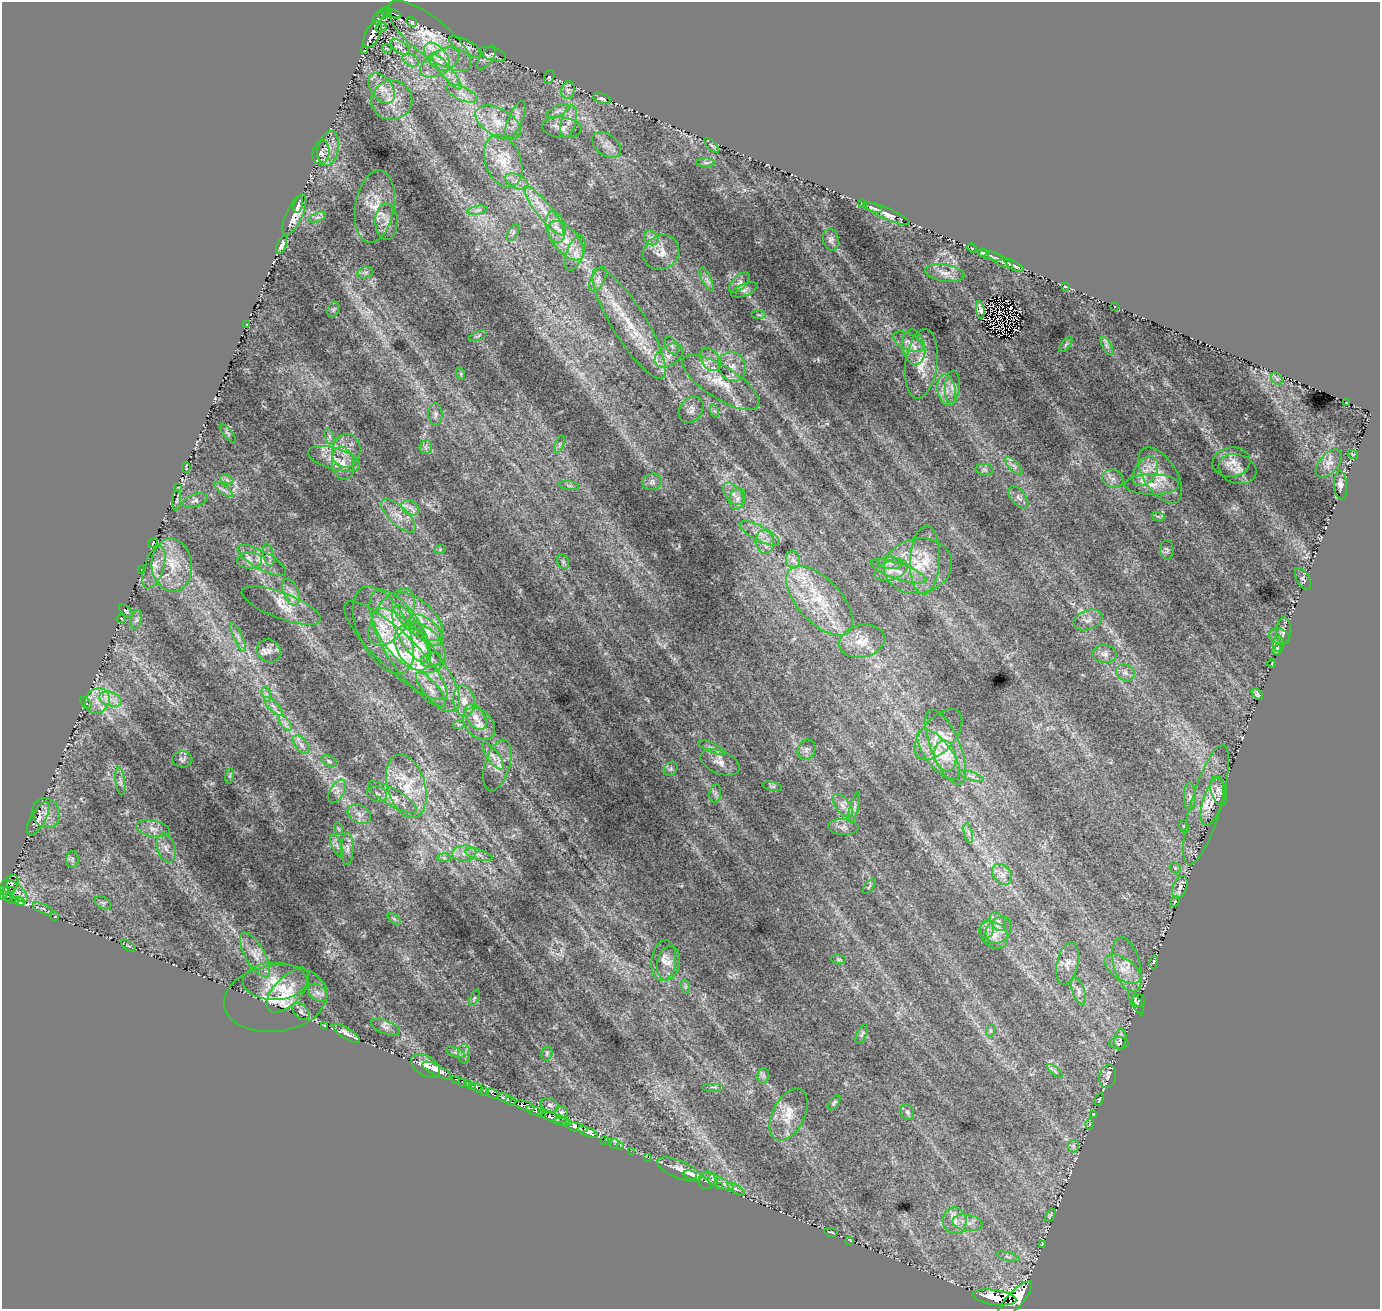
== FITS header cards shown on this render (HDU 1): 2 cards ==
NAXIS1  =                 1378
NAXIS2  =                 1307

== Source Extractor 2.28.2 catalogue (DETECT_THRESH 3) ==
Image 1378 x 1307 px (HDU 1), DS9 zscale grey, 1 PNG px = 1 image px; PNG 1382 x 1311 px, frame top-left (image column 1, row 1307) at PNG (2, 2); each listed source drawn as its Kron ellipse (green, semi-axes under 4 px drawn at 4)
Background 1.48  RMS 0.0085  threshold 0.0256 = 3 sigma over >= 5 px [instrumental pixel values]
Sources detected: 327; all 327 listed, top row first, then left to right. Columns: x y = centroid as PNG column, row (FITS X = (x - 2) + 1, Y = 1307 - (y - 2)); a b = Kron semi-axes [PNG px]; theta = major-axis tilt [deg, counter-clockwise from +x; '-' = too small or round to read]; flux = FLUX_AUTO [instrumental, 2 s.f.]
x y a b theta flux
387 13 5 4 - 110
391 13 10 3 -20 160
382 14 4 3 - 110
378 17 8 3 62 150
411 22 6 3 -39 1.2
381 28 6 4 31 0.63
373 34 15 7 61 0.81
429 36 51 18 -39 22
400 47 11 5 -34 2.7
466 47 19 6 -28 3.1
387 49 5 3 - 0.45
364 51 3 2 - 0.58
493 54 14 6 -17 1.7
437 57 17 9 -51 9.1
486 57 14 6 55 2.5
411 60 9 5 -26 2.3
440 62 22 11 31 11
447 72 22 5 -52 6.6
549 77 7 5 72 1
382 88 17 10 -55 7.3
568 90 9 6 79 2.2
462 93 17 6 -23 5.2
602 99 9 5 -18 1.7
392 100 20 19 - 12
558 111 12 5 26 2
516 119 20 7 67 4.4
498 122 25 13 -29 13
569 122 17 7 75 4.9
562 128 20 10 -6 5.3
607 145 16 10 -37 4.9
712 145 9 3 -45 1
328 148 18 10 77 6.1
321 153 12 8 77 2.6
503 161 27 18 -69 16
706 163 9 4 -1 1.5
517 181 12 7 -24 3.3
298 204 8 4 77 1.6
862 204 4 2 - 0.47
375 207 36 19 80 14
873 208 10 4 -18 1.5
477 210 10 3 11 1.4
544 211 30 7 -52 11
887 214 24 5 -24 5.7
294 215 22 8 65 8.9
317 217 9 4 22 1.6
386 222 18 11 -89 6
555 227 16 9 -77 6.3
513 233 9 5 63 1.4
651 238 8 6 -48 2.3
831 240 11 8 -78 2.3
566 241 23 12 -50 12
282 245 10 4 69 3.1
972 248 5 3 - 0.33
661 252 19 16 36 7.6
575 253 18 8 69 5.4
982 253 4 2 - 0.61
991 256 12 4 -14 1.6
1000 260 14 5 -31 2.6
1015 266 10 4 -31 1.7
365 273 8 5 18 1.5
945 273 20 8 -9 5
598 279 13 6 63 3
706 279 12 4 -64 2.4
739 283 13 6 44 2.7
1065 286 4 3 - 0.59
744 290 14 6 21 2.5
1115 306 2 2 - 0.32
334 309 8 5 66 1.1
980 310 9 3 -81 0.97
759 315 7 3 -1 0.94
629 323 64 17 -58 31
246 325 3 2 - 0.56
478 336 9 3 23 1.1
908 342 16 8 -26 4.9
1066 344 9 4 54 1.1
671 345 10 6 -62 1.8
1107 346 10 4 -60 1.9
914 347 18 11 -79 7.6
669 355 15 10 34 6
710 359 13 9 -54 4.6
921 364 35 16 82 15
732 366 15 13 -62 6.6
461 374 6 4 -72 0.85
1277 379 6 5 - 0.93
721 382 44 16 -33 20
952 387 16 7 86 3.7
947 390 16 9 -79 6.7
1347 403 3 2 - 0.42
691 410 14 11 52 3.5
715 411 7 4 -70 1
435 414 11 7 -89 2.4
228 433 12 4 -50 1.1
329 436 8 3 -71 1.3
559 444 9 3 69 1
426 447 7 6 - 1.7
346 451 17 14 78 8.1
1353 454 5 4 - 0.59
334 459 27 10 -16 9.8
1231 462 19 15 9 7.2
343 463 17 11 -80 6.4
1329 463 17 9 49 4.3
1014 466 11 5 -45 2.3
186 468 5 2 - 0.48
1237 469 19 14 -18 6.1
985 470 9 5 -6 1.5
1145 471 16 10 55 7.9
1160 475 31 16 -57 14
1113 479 11 9 -14 3.2
227 480 7 4 -19 1.3
652 482 10 8 15 2.5
1152 485 27 10 0 9.3
1340 485 14 6 -88 3.2
569 486 10 4 -11 1.4
178 487 3 2 - 0.37
223 490 11 3 -35 1.6
733 494 13 7 -51 4.4
1018 497 13 7 -51 2.5
738 499 11 8 69 3.8
177 500 10 4 84 1.2
195 501 13 6 18 2.1
410 508 9 7 -34 3.3
398 516 22 9 -43 7.4
1158 516 7 4 -20 1.1
760 533 22 7 -27 6.5
765 542 12 9 -85 4.8
153 543 5 2 - 0.35
440 549 6 3 20 0.63
1167 550 10 6 -87 1.4
269 555 11 5 -77 2.1
249 560 12 8 1 4
262 560 27 9 -29 7.5
793 560 9 7 -88 2.7
925 560 34 15 87 15
563 562 7 5 -70 1.3
890 563 12 6 -3 2.7
172 565 26 20 -85 19
918 566 34 27 11 28
154 567 22 9 71 6
142 569 2 2 - 0.43
891 570 17 9 20 6.2
898 571 29 8 -18 8.5
1303 579 12 6 -61 1.6
291 592 14 7 -68 3.9
820 601 43 21 -47 33
281 606 42 13 -21 9.9
126 611 8 3 -45 0.62
392 617 32 17 56 23
418 617 31 16 -43 19
121 619 4 3 - 0.47
136 620 10 5 77 1.8
1088 620 15 9 20 4
383 630 47 25 -64 30
400 630 46 21 -57 39
426 630 21 10 -40 9.1
1284 631 13 7 88 3.1
410 634 32 11 -62 15
238 637 16 4 -66 2.8
1279 637 10 7 -22 2.2
862 641 23 16 12 9.5
1279 644 8 5 -86 1.7
420 648 29 21 -43 26
1277 650 5 3 - 1.3
269 651 12 11 - 4.1
396 651 69 18 -44 41
1105 654 12 9 -5 3.2
416 660 64 21 -51 55
431 660 10 7 18 2.7
1272 664 4 2 - 0.36
1125 673 10 8 -25 2.6
431 690 21 7 -50 5.6
266 694 7 4 -71 1.6
1257 694 7 4 -43 1.4
111 699 12 7 -17 4.7
97 701 13 11 48 7.5
464 701 15 10 -81 7.1
86 703 7 3 -50 0.69
274 706 12 5 -45 2.6
476 717 14 9 -55 5.5
285 723 9 4 -53 2.2
459 724 6 4 19 0.67
479 724 18 13 -45 7.2
938 735 31 16 49 12
301 745 11 6 -52 2.5
946 747 40 14 -67 19
712 748 15 4 -23 2.3
806 750 10 8 68 2.4
939 754 31 13 -53 15
493 756 17 6 -54 3
945 756 16 10 -78 7.6
182 759 10 8 -3 1.5
329 761 8 5 -22 1.2
720 762 21 11 -23 6.1
497 765 26 12 73 7.5
671 769 8 6 45 1.4
230 776 8 4 81 0.96
971 776 13 4 -19 2
120 781 14 4 -82 2.1
406 786 32 19 -74 24
772 786 10 4 -13 1
337 791 13 7 59 3.1
1218 791 15 7 -74 3
377 794 10 7 -14 2.3
715 794 9 6 83 1.7
1190 796 14 6 90 2.8
392 797 28 8 -30 7.8
1212 801 25 9 73 11
843 805 13 7 -52 3.7
1206 805 62 15 74 18
854 807 16 4 75 1.9
46 813 15 13 -63 6.7
359 814 12 9 -30 3.7
38 818 18 7 60 4.3
1184 826 6 4 -75 0.89
843 827 15 8 -5 2.9
153 829 17 8 -12 4.6
339 829 6 4 -71 0.66
968 833 10 4 -77 1.7
337 846 12 5 -67 2.3
166 848 15 8 -73 4.3
347 849 16 6 88 3.2
464 853 12 7 4 4.3
479 855 14 5 -17 2.5
444 858 6 4 -1 1.1
72 860 8 6 90 1.6
1175 868 6 5 - 0.89
1002 874 12 8 -48 4
9 885 11 7 49 170
869 886 8 2 50 0.59
1180 887 12 7 68 3.3
11 891 3 2 - 34
17 891 14 6 -46 3.1
7 894 7 3 -79 430
3 895 5 3 - 310
11 899 6 3 -38 69
15 900 3 3 - 100
1175 901 6 3 59 0.55
20 902 4 3 - 250
103 903 9 5 -29 1.5
43 909 11 4 -22 1.9
55 917 2 2 - 0.32
394 919 7 4 -37 1.2
998 921 10 7 -57 3.1
987 929 9 7 75 2.8
999 930 15 11 49 6.8
994 935 16 12 -40 7.2
128 946 8 3 -39 0.68
255 955 25 9 -60 7.8
838 959 8 5 -6 0.92
664 961 20 12 83 6
1154 962 7 3 81 0.65
668 963 17 11 79 5.7
1067 964 21 10 77 5.8
1127 965 28 13 -74 11
1123 969 20 11 -34 9.3
275 981 32 19 0 16
685 986 7 4 -72 1
288 991 27 14 46 11
1079 991 14 6 -71 3.2
317 993 11 7 -39 3
275 998 52 33 8 29
474 998 9 4 67 1.1
1139 1000 7 6 - 0.67
1136 1002 13 5 -60 1.4
301 1011 10 6 -46 1.9
324 1025 3 2 - 0.43
385 1027 15 6 -22 2.6
990 1031 6 4 71 0.86
346 1033 15 5 -32 3.8
862 1034 11 4 65 1.4
1120 1039 9 6 80 2.2
1119 1043 9 6 0 1.6
456 1052 10 3 -21 1.3
547 1053 7 5 77 1.1
464 1054 9 6 86 1.8
426 1066 16 10 -32 7.4
437 1070 16 5 -27 5.7
1055 1071 9 4 -41 1.4
763 1076 8 5 79 1.5
1108 1077 11 8 78 3.2
456 1079 3 2 - 20
462 1082 2 2 - 6.8
467 1084 3 2 - 11
472 1086 2 2 - 15
713 1087 11 2 0 0.92
477 1088 6 3 -34 30
485 1091 4 3 - 130
493 1094 7 3 -31 130
505 1098 7 4 -15 1100
1099 1099 7 3 66 0.72
510 1101 5 3 - 260
834 1103 9 4 53 1
550 1105 9 6 -22 1.9
525 1106 10 4 -14 2000
534 1111 8 3 -16 410
561 1112 7 6 - 1.6
907 1112 8 6 -65 1.5
542 1114 3 3 - 86
1093 1114 3 2 - 0.41
789 1115 28 16 64 12
554 1118 13 4 -15 800
563 1122 9 4 -10 260
1090 1124 5 3 - 0.42
577 1127 11 3 -13 1700
588 1132 11 4 -22 1400
604 1140 3 2 - 12
608 1141 3 2 - 19
614 1144 5 3 - 13
620 1146 2 2 - 16
1073 1146 6 6 - 1.1
631 1151 2 2 - 8
648 1158 3 2 - 12
679 1170 23 8 -23 5.8
690 1175 7 3 -17 50
713 1179 6 5 - 1.2
707 1180 9 8 - 2.3
718 1181 18 5 -27 4
719 1186 3 2 - 0.32
736 1189 10 4 -32 1.3
1050 1215 7 2 58 0.92
955 1221 13 12 - 6.6
967 1223 15 8 -8 5
831 1232 7 2 -12 0.64
849 1240 4 2 - 0.45
1042 1244 4 2 - 0.4
1008 1257 12 3 -15 1.2
995 1297 22 7 -8 5100
1014 1301 25 8 47 12000
At the frame edge (FLAGS 8, measured only in part): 1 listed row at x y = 3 895